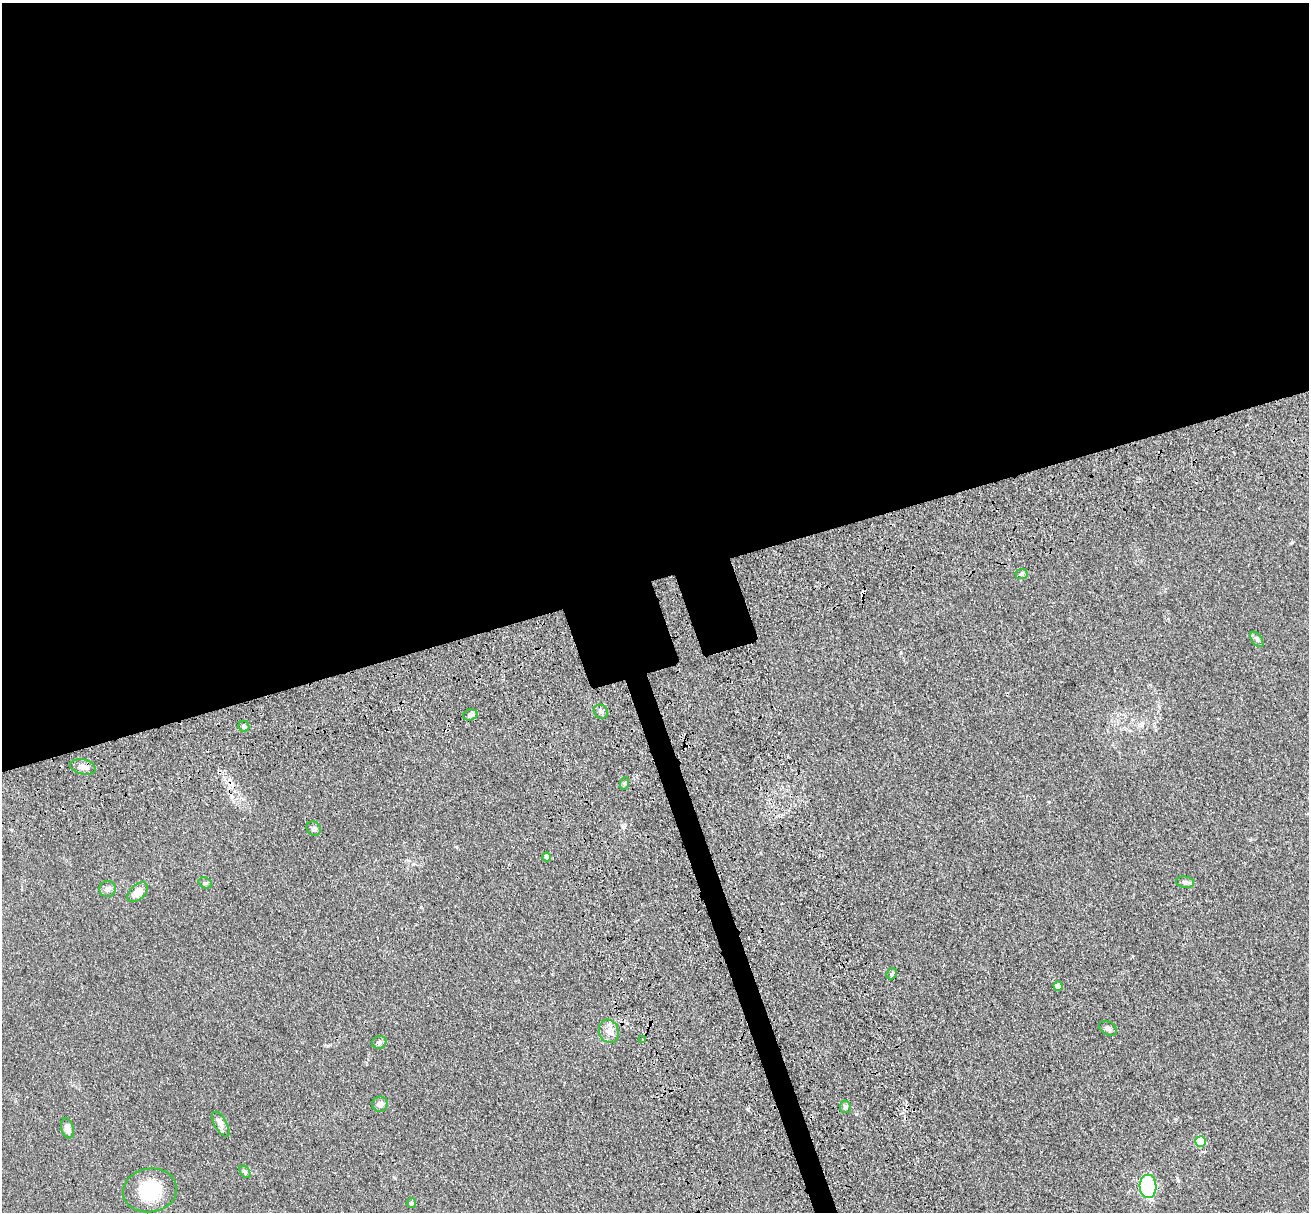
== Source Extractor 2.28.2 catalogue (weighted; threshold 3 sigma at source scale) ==
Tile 2 of 4 x 4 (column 2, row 1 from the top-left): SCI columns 1487-2793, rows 4066-5275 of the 5581 x 5561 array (HDU 1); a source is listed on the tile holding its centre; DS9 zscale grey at full resolution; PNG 1311 x 1214 px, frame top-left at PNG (2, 3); each listed source drawn as its Kron ellipse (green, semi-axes under 4 px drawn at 4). Shown black and unused: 50% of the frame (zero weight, under 3 of 4 exposures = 11% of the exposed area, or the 3 px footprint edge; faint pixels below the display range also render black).
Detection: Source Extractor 2.28.2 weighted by HDU 2 'WHT'; one run over the whole footprint, this tile lists its part. Background 0.0493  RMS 0.0055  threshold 0.025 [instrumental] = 3 sigma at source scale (4.5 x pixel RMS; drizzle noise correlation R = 1.50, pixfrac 1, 0.05/0.05 arcsec/px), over >= 5 px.
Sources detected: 29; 1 cosmic-ray / hot-pixel residue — neither listed nor drawn; the other 28 listed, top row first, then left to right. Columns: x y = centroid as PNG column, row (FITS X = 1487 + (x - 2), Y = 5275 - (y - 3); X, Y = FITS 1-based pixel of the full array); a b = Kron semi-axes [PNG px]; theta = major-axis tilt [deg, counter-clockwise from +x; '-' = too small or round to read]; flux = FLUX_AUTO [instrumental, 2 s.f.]
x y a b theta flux
1022 574 6 5 - 0.94
1257 639 9 5 -54 1.4
601 712 7 6 - 1.4
470 715 7 5 16 1.3
244 726 6 5 - 1.6
83 767 13 7 -12 3.5
625 783 6 4 71 0.73
314 829 7 6 - 1.2
547 857 4 4 - 3.7
1185 882 9 5 -7 1.4
205 883 7 5 -20 0.94
108 889 8 8 - 2.1
138 892 12 7 42 6.2
892 974 6 4 47 0.78
1058 986 5 4 - 3.5
1108 1028 9 6 -31 1.8
609 1031 12 10 -71 4
643 1039 3 3 - 8.3
379 1042 7 6 - 1.3
380 1104 8 7 - 1.9
845 1107 6 5 - 1.2
221 1124 14 6 -61 2.5
67 1128 10 6 -76 3.6
1201 1141 5 5 - 26
245 1172 7 4 -56 0.94
1148 1186 11 8 -88 53
150 1190 27 22 10 20
411 1203 5 4 - 0.69
Overlapping masked pixels (flux is a lower limit): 1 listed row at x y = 83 767
Unlisted compact peaks at least as high as the median listed source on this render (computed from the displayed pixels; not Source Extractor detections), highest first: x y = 624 827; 748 1109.